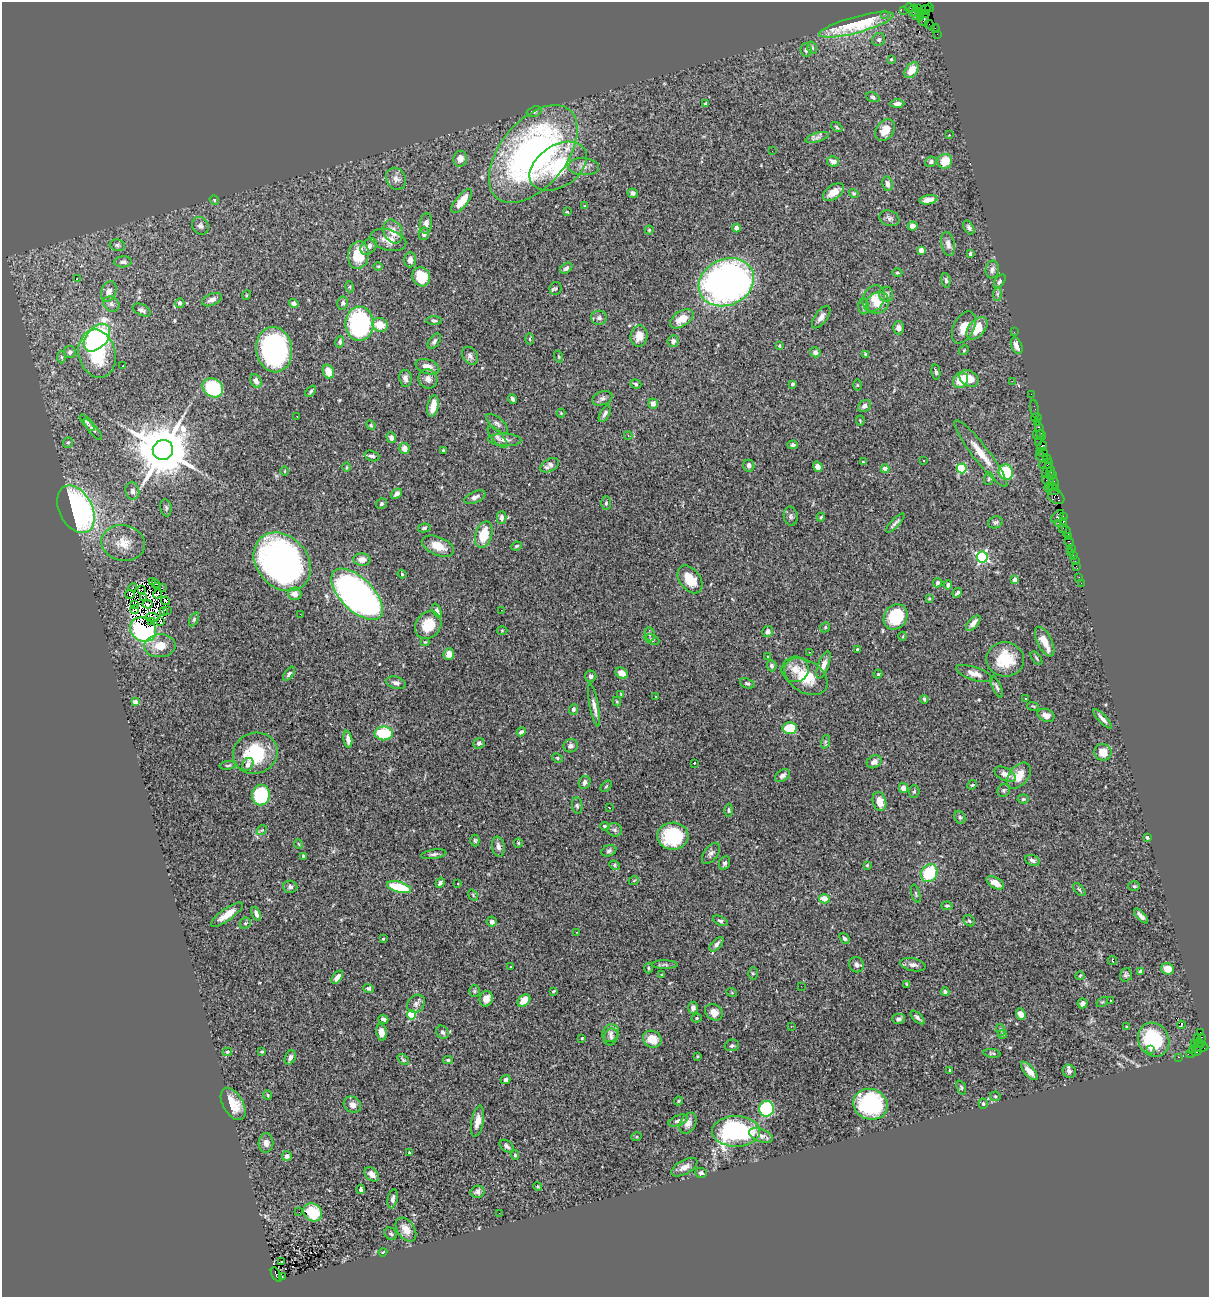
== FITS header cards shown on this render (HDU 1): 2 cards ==
NAXIS1  =                 1207
NAXIS2  =                 1295

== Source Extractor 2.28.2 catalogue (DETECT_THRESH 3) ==
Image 1207 x 1295 px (HDU 1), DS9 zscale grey, 1 PNG px = 1 image px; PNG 1211 x 1299 px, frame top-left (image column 1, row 1295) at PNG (2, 2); each listed source drawn as its Kron ellipse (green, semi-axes under 4 px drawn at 4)
Background 2.16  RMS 0.064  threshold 0.193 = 3 sigma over >= 5 px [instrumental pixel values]
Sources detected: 480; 9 with non-positive FLUX_AUTO (blend fragments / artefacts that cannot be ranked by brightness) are neither listed nor drawn; the other 471 listed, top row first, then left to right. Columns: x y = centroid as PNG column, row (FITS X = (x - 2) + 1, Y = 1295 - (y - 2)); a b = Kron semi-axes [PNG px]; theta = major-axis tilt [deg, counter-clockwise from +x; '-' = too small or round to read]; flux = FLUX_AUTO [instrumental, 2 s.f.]
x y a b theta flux
909 8 5 3 - 250
918 8 2 2 - 43
929 8 4 2 - 35
904 10 2 2 - 56
913 10 6 2 79 230
924 10 6 3 30 110
925 13 4 3 - 120
884 14 2 2 - 37
917 14 6 5 - 730
920 17 4 2 - 290
923 19 7 5 -88 620
856 25 38 8 15 170
930 25 5 2 - 120
935 28 4 2 - 110
937 34 2 2 - 26
879 40 7 6 - 13
812 48 6 5 - 7.7
806 50 7 5 -85 11
891 59 4 3 - 6
912 70 9 6 53 65
873 97 7 4 -19 9.8
705 103 4 3 - 4.8
897 104 7 4 2 19
534 112 7 5 20 8.5
837 127 6 4 -38 5.7
885 130 12 8 54 55
949 135 2 2 - 2.4
817 137 12 4 16 13
772 151 2 2 - 70
533 154 57 33 51 1600
460 159 8 7 - 28
833 161 6 5 - 25
945 161 7 7 - 78
931 162 6 5 - 11
558 166 31 20 33 250
583 167 15 8 -4 29
396 179 11 9 -58 23
887 184 7 5 -81 18
833 192 12 7 35 47
633 193 5 4 - 14
854 193 5 4 - 4.9
214 200 5 4 - 5.4
928 200 9 4 10 34
462 201 14 6 51 70
585 206 4 3 - 5.3
567 212 3 2 - 3.9
889 218 10 7 -22 15
426 223 10 6 84 18
200 226 9 8 - 15
912 226 5 4 - 21
736 228 4 4 - 41
969 228 8 4 -57 12
649 230 4 4 - 5.3
393 232 12 9 -66 46
424 234 6 5 - 15
388 240 18 10 -16 45
948 244 12 6 -77 20
117 245 8 6 -8 11
369 246 9 6 45 21
921 250 4 4 - 40
970 254 3 3 - 7.5
358 255 14 10 82 120
410 260 7 6 - 17
123 262 8 5 4 15
378 266 4 3 - 3.8
566 268 7 4 39 11
992 270 9 6 80 16
897 273 5 4 - 5.5
421 277 10 8 -55 100
77 279 3 2 - 7.4
946 280 7 4 -82 8.5
1000 281 8 4 55 12
726 282 28 23 25 1900
350 287 5 3 - 4.2
556 288 6 6 - 8.1
109 291 10 7 67 35
886 294 8 7 - 21
997 294 7 4 89 9.5
247 295 5 3 - 3.4
874 298 14 10 63 46
212 300 10 5 23 22
180 303 5 4 - 20
294 303 5 4 - 9.6
343 303 6 5 - 9.7
877 303 12 10 36 49
111 304 8 7 - 14
864 306 8 5 -86 12
142 310 10 5 -26 12
821 317 13 6 54 23
599 318 8 7 - 14
682 319 13 7 33 55
434 321 8 4 -1 6.9
359 324 17 14 89 520
380 325 8 6 -22 66
964 327 17 10 63 52
898 328 6 5 - 18
977 328 13 8 48 86
1014 332 2 2 - 45
639 336 10 8 84 50
97 338 16 10 49 730
529 339 6 4 -89 5
434 341 9 5 53 11
673 341 6 5 - 15
340 342 6 4 78 12
780 346 3 3 - 5.9
1017 346 9 5 -66 31
274 349 23 18 -82 840
964 350 5 4 - 4.6
70 352 6 6 - 13
815 352 5 5 - 15
97 354 24 18 -76 240
866 354 4 3 - 8.5
470 356 9 7 -55 15
61 357 6 4 -88 7
559 357 6 3 -71 4.3
122 366 3 2 - 9.2
427 367 12 7 -19 30
328 372 7 5 -67 57
936 372 8 4 -79 8.6
405 378 8 6 -81 17
969 378 10 7 -32 64
428 379 10 9 - 25
960 380 8 7 - 78
256 381 7 5 -63 23
1012 381 3 2 - 4.2
636 384 6 4 -19 6.3
792 384 4 3 - 6.4
857 385 6 4 -89 4.6
213 388 11 9 -35 260
311 391 6 4 46 8.3
1031 394 2 2 - 46
602 398 10 6 20 15
512 399 4 3 - 8.9
653 404 5 5 - 25
433 406 11 5 79 62
864 406 7 5 37 17
1035 409 9 3 -80 160
561 413 4 4 - 4.2
605 414 9 4 60 13
297 416 2 2 - 2.5
1036 418 5 3 - 190
860 420 5 3 - 3.7
1037 422 4 2 - 150
87 423 10 3 -50 8.4
497 424 13 6 -41 14
371 425 5 4 - 4.8
93 430 13 4 -50 10
1040 430 8 3 -74 280
1036 435 3 3 - 120
1041 435 5 3 - 160
628 436 4 3 - 3.4
391 437 5 4 - 15
497 437 13 5 -50 15
505 440 16 6 -2 21
68 442 5 5 - 6.1
1038 442 3 3 - 220
793 445 5 4 - 8.7
1042 446 5 4 - 460
404 448 6 5 - 32
163 450 10 10 - 32000
443 450 3 3 - 5.4
1042 452 6 2 -19 290
981 453 42 8 -52 94
372 456 8 5 -17 14
1042 457 6 3 -26 110
1047 459 4 3 - 120
923 461 3 3 - 18
863 462 4 3 - 4
1046 464 7 5 18 680
550 465 10 6 30 22
749 466 6 5 - 18
347 467 5 3 - 4.1
818 467 5 4 - 25
962 468 5 5 - 250
885 469 4 4 - 36
1047 470 8 4 71 640
285 471 4 3 - 3.6
1006 472 8 7 - 200
1051 472 5 3 - 180
1051 475 5 3 - 300
989 479 6 5 - 6.9
1048 481 6 2 -18 200
1054 482 7 2 -67 450
1052 486 4 3 - 360
1049 487 5 3 - 610
1053 490 6 5 - 410
132 491 9 6 -74 21
397 494 6 4 40 14
475 497 11 5 25 18
1056 497 8 6 -27 810
606 503 7 4 88 7.2
381 504 6 5 - 8.4
166 508 8 5 -80 9.5
76 509 25 16 -63 1100
791 516 9 7 -80 13
1057 516 8 3 43 780
1063 516 4 2 - 150
821 517 4 3 - 4.9
501 518 6 5 - 14
1063 521 3 3 - 150
995 522 7 6 - 10
895 523 12 3 46 12
1058 523 2 2 - 72
424 528 6 4 11 7.1
1063 528 2 2 - 110
1066 531 6 4 -75 380
484 535 14 8 71 98
1068 537 3 2 - 130
1069 542 6 3 -59 190
123 543 22 18 -12 83
438 546 17 9 -22 59
517 546 5 3 - 5.4
1071 548 2 2 - 20
1070 552 2 2 - 31
1073 555 3 2 - 120
982 557 5 5 - 690
362 560 8 6 -4 32
1075 561 2 2 - 21
282 562 32 25 -49 1800
1076 566 4 2 - 82
402 574 4 3 - 3.8
1079 577 2 2 - 22
690 579 15 10 -53 89
1014 580 4 4 - 23
152 582 3 2 - 5.5
938 583 5 4 - 7.8
1081 583 2 2 - 12
155 584 4 2 - 0.87
948 585 4 4 - 15
133 587 4 2 - 8.1
157 587 4 2 - 3.2
162 587 2 2 - 4.2
141 590 3 2 - 5.8
957 593 5 3 - 9.1
158 594 5 3 - 0.04
295 594 7 6 - 29
357 594 32 16 -44 2100
130 595 5 2 - 2.8
144 598 3 2 - 4
929 599 4 3 - 4.2
166 601 4 3 - 4.4
134 604 3 2 - 1.5
147 604 5 3 - 13
135 610 4 3 - 1.9
501 610 2 2 - 2.8
164 611 3 2 - 2.3
167 611 3 2 - 4.5
437 611 7 4 -67 11
300 614 2 2 - 12
152 617 6 2 -6 5.2
895 617 13 11 55 210
194 619 7 4 64 6.7
161 621 3 2 - 5.7
151 622 3 2 - 6.1
973 623 9 5 50 25
428 625 14 12 52 98
825 627 5 4 - 6.2
143 630 13 11 -32 460
502 630 5 3 - 4.1
768 631 5 5 - 17
650 634 7 5 -83 9.4
903 636 4 3 - 3.2
652 640 8 5 -21 8.5
425 642 4 4 - 4.9
1045 642 16 7 -64 59
160 646 15 11 4 66
857 649 3 3 - 5.8
809 652 2 2 - 2.8
449 654 6 5 - 35
768 656 3 2 - 6.5
1037 658 8 3 -53 6.2
1005 659 19 17 -3 140
823 665 14 5 69 30
772 666 5 5 - 11
795 669 13 13 - 55
622 673 7 5 -34 37
289 674 8 4 53 9.3
878 674 4 4 - 5.2
974 674 19 6 -18 34
591 676 6 5 - 13
806 677 23 16 -33 140
396 683 10 6 -17 16
747 683 8 4 -20 7.5
997 687 11 4 -66 11
621 694 4 3 - 4
656 696 3 2 - 6.1
1025 698 3 3 - 16
924 699 4 3 - 6.3
617 701 5 4 - 5.3
135 702 4 4 - 41
594 705 22 4 -79 24
1033 706 6 3 -18 5
573 709 5 4 - 12
1046 715 9 6 -22 25
1102 719 13 3 -46 17
790 728 7 6 - 130
521 732 5 3 - 8.4
384 733 9 7 -1 190
348 739 8 4 -82 20
825 742 7 4 72 8.7
479 743 5 5 - 13
571 746 7 6 - 14
1103 752 9 8 - 54
255 753 22 20 21 220
557 758 5 4 - 6.5
874 762 8 6 29 17
694 763 3 2 - 4
248 764 7 5 62 21
228 765 8 3 5 6
1005 774 11 6 -28 30
782 776 8 5 35 14
1019 776 15 9 51 67
585 782 7 5 63 16
972 785 5 4 - 5.3
606 786 7 2 45 3.7
903 788 5 4 - 31
1004 790 7 6 - 8.2
914 792 6 5 - 6.3
261 795 10 9 - 310
1023 799 5 4 - 5.4
880 801 10 6 -75 47
577 806 8 5 -82 9.1
609 808 3 2 - 40
729 810 6 3 -87 6.2
960 817 7 5 -68 8
605 826 4 4 - 8.1
262 830 6 4 41 6.1
615 830 7 6 - 11
673 836 15 13 1 270
1147 838 4 3 - 7.2
475 840 6 4 -90 6.4
518 843 5 4 - 4.8
299 844 5 3 - 3.5
498 847 10 6 -79 20
609 851 7 5 21 9.9
711 853 12 6 53 17
434 854 13 4 8 12
303 856 4 4 - 4.9
1032 860 8 5 -23 14
725 863 7 5 65 12
615 865 5 4 - 5.6
867 865 4 3 - 4.4
929 873 9 7 55 210
634 880 5 3 - 3.7
440 883 5 4 - 12
458 883 3 2 - 9.5
995 883 9 5 -30 39
1134 886 6 4 1 6.2
290 887 7 6 - 12
399 887 12 5 -16 160
1079 889 8 3 -48 7.3
916 894 9 4 -75 6.9
473 895 6 3 -55 4.2
824 899 5 4 - 37
947 906 5 3 - 6.7
256 914 7 4 -70 18
227 915 19 6 35 54
1141 916 9 4 -47 19
720 921 8 4 -24 8.5
969 921 6 5 - 6.9
492 922 5 5 - 18
245 923 6 5 - 5.7
577 932 2 2 - 2.4
844 938 6 4 -50 8.7
383 939 3 3 - 4.6
716 944 9 5 49 15
1113 961 4 2 - 5.9
665 965 13 4 -1 10
856 965 8 7 - 16
913 965 13 6 -11 21
511 967 3 3 - 5.5
649 968 5 3 - 4.8
1168 969 6 5 - 56
1141 972 4 4 - 29
753 973 6 5 - 6.7
662 975 4 3 - 3.5
1126 975 7 5 74 8.7
1080 976 4 4 - 4.5
337 977 7 4 51 23
907 984 4 3 - 5.1
801 986 2 2 - 5.4
368 988 5 4 - 8.7
474 991 6 5 - 6.6
553 991 4 3 - 3.9
945 992 4 3 - 9.8
732 993 5 3 - 4.2
486 999 8 6 75 28
524 1000 7 5 41 62
1111 1000 3 2 - 8
1102 1002 6 4 32 5.3
1083 1003 5 5 - 12
416 1004 10 8 45 17
693 1008 6 5 - 14
714 1012 9 7 -36 38
1021 1014 6 4 -70 28
412 1015 4 4 - 230
917 1017 9 4 -43 13
697 1018 5 4 - 5.7
383 1019 5 3 - 12
899 1019 6 5 - 14
1181 1025 4 2 - 7.1
791 1026 3 2 - 4.1
1126 1026 3 3 - 3.2
1001 1030 6 3 -71 5.7
381 1032 8 5 -77 32
442 1032 7 5 -54 13
1201 1032 3 3 - 1100
611 1033 9 8 - 19
1003 1034 4 4 - 5.2
611 1037 8 7 - 12
1197 1037 2 2 - 30
1201 1037 3 2 - 58
582 1038 3 2 - 3.4
652 1039 9 8 - 56
1154 1040 17 15 -60 260
1195 1043 3 2 - 90
1199 1043 5 3 - 190
732 1045 7 5 11 10
1197 1047 10 3 31 410
1200 1048 8 4 3 490
1150 1050 3 3 - 9.5
1197 1051 5 4 - 580
227 1052 5 4 - 6.4
262 1052 3 3 - 4.9
992 1053 8 3 -7 6.1
1191 1053 6 4 55 340
697 1056 4 2 - 3.5
290 1057 7 5 65 16
1179 1057 2 2 - 34
403 1060 6 4 -40 6.2
448 1060 5 4 - 6.2
950 1070 3 3 - 5.5
1029 1071 11 5 -49 32
1069 1071 7 6 - 12
506 1080 5 4 - 12
961 1088 7 3 -69 6
268 1095 5 3 - 3.9
995 1096 5 5 - 5.8
678 1101 4 3 - 5.5
233 1104 18 10 -60 77
870 1104 17 15 -19 470
983 1104 5 4 - 6.9
352 1105 9 7 -37 24
766 1109 8 7 - 400
478 1121 16 6 79 33
678 1121 10 5 22 15
688 1123 11 7 60 30
736 1131 24 15 -1 700
761 1136 12 6 -19 22
636 1137 5 3 - 5.5
266 1143 10 7 88 23
507 1146 8 5 -35 13
409 1153 4 3 - 10
515 1155 5 4 - 6.7
287 1156 5 5 - 14
684 1167 14 7 28 30
701 1173 6 5 - 8.6
372 1174 8 6 -44 25
538 1186 4 3 - 5
361 1189 5 3 - 9.9
478 1192 7 6 - 16
393 1199 10 5 79 13
299 1212 2 2 - 2
313 1212 10 8 -40 130
499 1213 2 2 - 9.1
406 1230 13 8 -56 44
391 1234 7 5 -41 8.1
383 1252 4 3 - 3.4
281 1262 3 2 - 6.2
276 1274 8 4 -61 1100
282 1276 4 3 - 360
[9 non-positive-flux detections neither listed nor drawn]